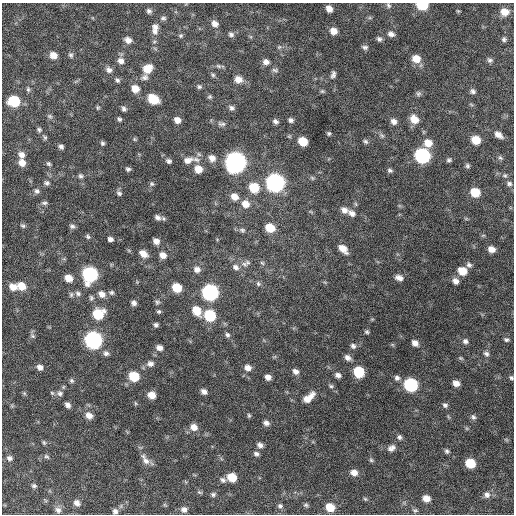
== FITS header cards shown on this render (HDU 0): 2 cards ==
NAXIS1  =                  512 / Axis length
NAXIS2  =                  512 / Axis length

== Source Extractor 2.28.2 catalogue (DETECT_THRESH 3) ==
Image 512 x 512 px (HDU 0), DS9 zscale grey, 1 PNG px = 1 image px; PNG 516 x 516 px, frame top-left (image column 1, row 512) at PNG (2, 3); no overlay
Background 668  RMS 20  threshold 60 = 3 sigma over >= 5 px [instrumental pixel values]
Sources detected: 203; all 203 listed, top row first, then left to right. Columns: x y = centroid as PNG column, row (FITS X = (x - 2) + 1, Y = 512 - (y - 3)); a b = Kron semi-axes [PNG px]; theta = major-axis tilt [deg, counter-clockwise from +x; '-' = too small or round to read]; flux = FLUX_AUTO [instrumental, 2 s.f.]
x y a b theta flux
388 5 7 5 -53 2800
422 5 8 5 -6 60000
329 9 6 5 - 8700
149 11 6 6 - 3700
458 11 5 4 - 1400
504 12 8 7 - 15000
163 18 8 5 6 2700
215 24 8 6 -43 7800
155 27 9 7 -30 6100
155 31 9 8 - 6400
333 31 7 7 - 11000
231 34 8 6 -16 3700
391 34 8 6 -22 5400
181 36 6 5 - 2100
379 39 6 5 - 3400
504 39 6 6 - 2900
128 40 8 6 -32 7400
279 47 6 5 - 2200
365 47 8 5 -9 3300
53 55 7 6 - 12000
71 55 7 6 - 3200
416 59 8 7 - 17000
490 60 7 6 - 3300
121 61 8 8 - 6900
266 62 8 7 - 6600
218 66 8 5 -26 2900
147 69 9 8 - 21000
109 70 8 7 - 5500
275 70 9 5 -9 3300
333 74 8 5 73 4000
213 75 6 5 - 2500
145 77 10 7 28 4900
238 79 9 8 - 11000
117 80 7 6 - 3000
199 87 6 6 - 2700
28 89 7 5 -75 2500
135 89 8 7 - 15000
322 91 6 5 - 2100
473 91 6 6 - 3600
418 94 7 6 - 3000
210 97 6 5 - 2200
153 99 9 7 -33 38000
14 101 8 7 - 63000
98 108 5 4 - 1700
231 108 7 6 - 4100
124 109 6 5 - 3500
50 116 7 5 -21 2600
119 119 5 5 - 2500
414 119 10 8 -52 16000
177 120 7 6 - 8000
291 120 6 5 - 3900
275 121 6 5 - 4200
394 121 7 6 - 6100
222 124 12 6 -4 4800
39 130 6 6 - 2500
329 133 5 4 - 2200
382 135 7 5 -66 2800
498 135 9 6 -36 8600
45 137 6 5 - 2200
134 139 6 4 -71 1700
476 140 8 7 - 24000
303 141 7 6 - 24000
365 141 7 5 -33 2700
102 143 5 4 - 2500
428 143 9 8 - 15000
61 147 5 5 - 3700
21 155 8 7 - 7100
422 156 9 8 - 240000
212 158 9 8 - 8500
500 158 7 5 -40 2800
188 160 15 9 13 12000
449 160 7 5 19 2800
169 161 6 5 - 3400
235 162 9 9 - 890000
22 163 8 6 -61 10000
49 164 6 5 - 2500
467 166 6 6 - 2700
128 169 5 5 - 2900
198 169 9 8 - 16000
390 170 7 5 -17 2800
81 176 6 6 - 3000
505 176 8 6 -35 3200
312 178 7 5 -46 2100
47 183 7 6 - 3200
275 183 9 8 - 500000
152 184 7 6 - 2600
509 184 7 6 - 3700
254 188 9 8 - 36000
37 191 7 6 - 3400
475 192 8 7 - 32000
119 193 7 6 - 3000
234 197 8 7 - 12000
44 203 8 5 9 2900
245 204 10 8 -41 13000
344 210 8 7 - 7300
352 213 9 7 -31 6600
157 217 8 6 -31 5400
23 226 6 5 - 2400
72 226 7 6 - 3400
270 228 8 7 - 29000
242 230 9 7 -18 3800
88 237 6 5 - 2400
110 239 5 5 - 4300
156 241 6 5 - 7400
343 249 10 6 -43 13000
491 249 6 5 - 9700
143 254 9 6 -35 11000
163 255 7 6 - 9500
248 263 9 7 -36 4700
261 263 3 3 - 5600
469 265 7 6 - 3500
236 267 10 8 -43 6700
197 269 8 8 - 7300
462 271 8 7 - 21000
90 274 9 8 - 240000
69 278 7 6 - 15000
399 278 9 6 -19 6800
455 281 7 6 - 6400
258 284 7 6 - 2800
21 286 8 7 - 18000
13 287 8 7 - 12000
177 288 7 6 - 31000
111 292 7 6 - 2900
210 292 9 8 - 320000
78 293 8 7 - 4600
102 294 8 7 - 8600
91 298 7 5 -86 2600
157 302 6 6 - 2700
134 303 6 5 - 4700
159 311 5 5 - 2100
197 311 10 8 -59 20000
98 314 9 8 - 42000
210 315 8 7 - 73000
156 325 5 4 - 3100
367 332 5 5 - 2400
227 335 7 6 - 3200
32 336 7 5 -22 2400
93 340 9 8 - 430000
506 340 6 5 - 2800
465 341 7 6 - 4100
415 343 7 6 - 6900
353 346 8 7 - 4100
159 348 7 6 - 6800
106 353 7 6 - 3900
486 354 8 6 -40 4000
348 358 8 6 -37 6100
461 358 7 5 -20 2000
150 364 8 7 - 5900
40 367 6 6 - 6000
248 368 8 7 - 7600
296 371 7 6 - 5700
359 372 8 7 - 52000
338 375 6 5 - 4900
134 376 8 7 - 41000
268 377 6 5 - 7000
397 378 7 6 - 4100
511 378 6 5 - 2400
71 380 6 6 - 2400
456 383 6 5 - 8800
411 385 8 7 - 150000
331 386 6 5 - 2500
204 392 7 5 -35 5500
24 393 5 4 - 1700
52 393 7 4 -45 2000
60 393 8 7 - 4100
152 395 6 6 - 15000
308 398 15 7 42 15000
135 403 6 3 -71 1500
68 405 6 5 - 4800
445 405 7 6 - 3300
249 415 5 4 - 1900
89 416 8 6 -39 9000
473 417 7 6 - 3100
266 423 7 6 - 5000
194 427 9 8 - 9900
399 437 6 6 - 3200
44 442 6 4 -69 2000
260 445 7 6 - 5300
391 448 11 8 29 6200
447 451 6 5 - 2800
256 454 6 5 - 3700
46 456 8 5 -27 2500
9 458 7 7 - 4300
145 460 17 8 -59 9500
371 460 5 5 - 2100
470 463 7 6 - 39000
354 473 8 7 - 9200
232 477 7 6 - 26000
223 480 8 6 -39 4000
34 486 6 5 - 2500
200 492 7 4 -19 1900
213 494 6 5 - 2800
487 495 9 8 - 6500
426 498 7 6 - 12000
365 499 6 4 -43 1800
77 503 8 7 - 6900
306 505 6 6 - 2700
280 506 7 7 - 3900
330 507 8 7 - 25000
184 509 7 6 - 5600
58 510 9 8 - 5600
415 510 7 6 - 2500
115 511 7 7 - 4500
At the frame edge (FLAGS 8, measured only in part): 2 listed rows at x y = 422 5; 511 378